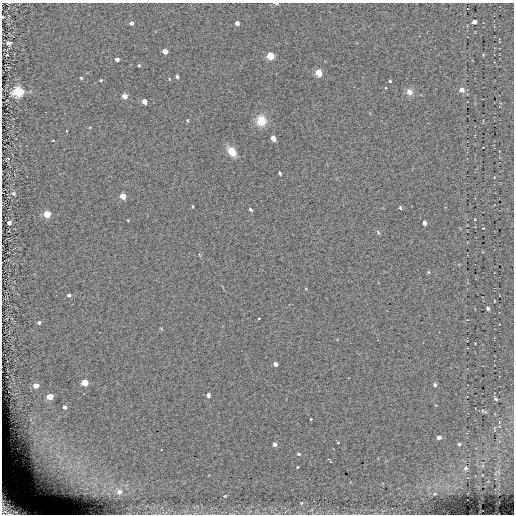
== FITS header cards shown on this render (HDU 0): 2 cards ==
NAXIS1  =                  512 / length of data axis 1
NAXIS2  =                  512 / length of data axis 2

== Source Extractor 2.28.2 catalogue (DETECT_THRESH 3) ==
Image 512 x 512 px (HDU 0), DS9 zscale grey, 1 PNG px = 1 image px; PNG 516 x 516 px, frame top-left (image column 1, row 512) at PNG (2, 3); no overlay
Background 0.144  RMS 5.1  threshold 15.3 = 3 sigma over >= 5 px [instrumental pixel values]
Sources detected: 69; all 69 listed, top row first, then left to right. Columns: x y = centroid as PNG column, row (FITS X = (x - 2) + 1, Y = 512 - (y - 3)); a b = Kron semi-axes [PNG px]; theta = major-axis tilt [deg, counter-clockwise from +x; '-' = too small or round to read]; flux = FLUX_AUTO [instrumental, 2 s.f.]
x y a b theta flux
276 3 5 2 - 800
3 17 2 2 - 290
474 22 4 4 - 1500
131 23 4 4 - 1100
237 23 4 4 - 1800
9 43 5 4 - 1900
165 51 4 4 - 3900
483 55 4 3 - 300
270 56 5 4 - 12000
117 59 4 3 - 1200
139 65 3 3 - 340
319 73 5 4 - 9000
177 77 3 3 - 630
81 78 3 3 - 340
101 80 3 3 - 360
390 81 3 3 - 340
385 88 3 2 - 410
462 90 6 6 - 1700
18 92 6 5 - 33000
409 92 8 7 - 2200
124 96 4 4 - 4000
144 101 4 4 - 3200
187 120 5 3 - 290
261 121 11 10 - 5600
66 131 3 2 - 240
273 138 5 4 - 3300
53 141 3 2 - 190
232 151 7 5 -55 8100
280 173 4 2 - 470
13 194 5 4 - 560
123 196 5 4 - 5600
400 207 5 3 - 460
250 209 5 3 - 580
47 214 5 5 - 9400
475 219 3 2 - 220
9 223 4 4 - 1400
424 223 5 3 - 1200
483 228 3 2 - 220
378 232 7 4 -63 470
428 272 5 4 - 320
69 295 4 4 - 650
488 308 4 3 - 830
259 318 3 2 - 890
39 322 5 4 - 540
275 364 4 4 - 1600
85 382 5 5 - 7400
36 385 5 4 - 2900
435 385 4 4 - 720
208 395 4 3 - 860
50 397 5 4 - 6200
496 399 4 3 - 540
64 407 4 3 - 700
310 419 3 2 - 2400
439 437 4 3 - 1400
338 443 3 3 - 550
275 444 4 4 - 1400
459 444 4 3 - 570
299 454 3 3 - 590
59 457 19 5 -35 3600
37 460 7 4 -19 1100
330 461 6 3 -53 1800
54 466 7 6 - 1800
297 467 3 2 - 260
466 468 5 5 - 720
119 492 6 5 - 1100
435 494 4 3 - 290
224 496 5 4 - 420
301 503 5 4 - 440
10 508 25 15 -33 15000
At the frame edge (FLAGS 8, measured only in part): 3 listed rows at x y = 276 3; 3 17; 10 508